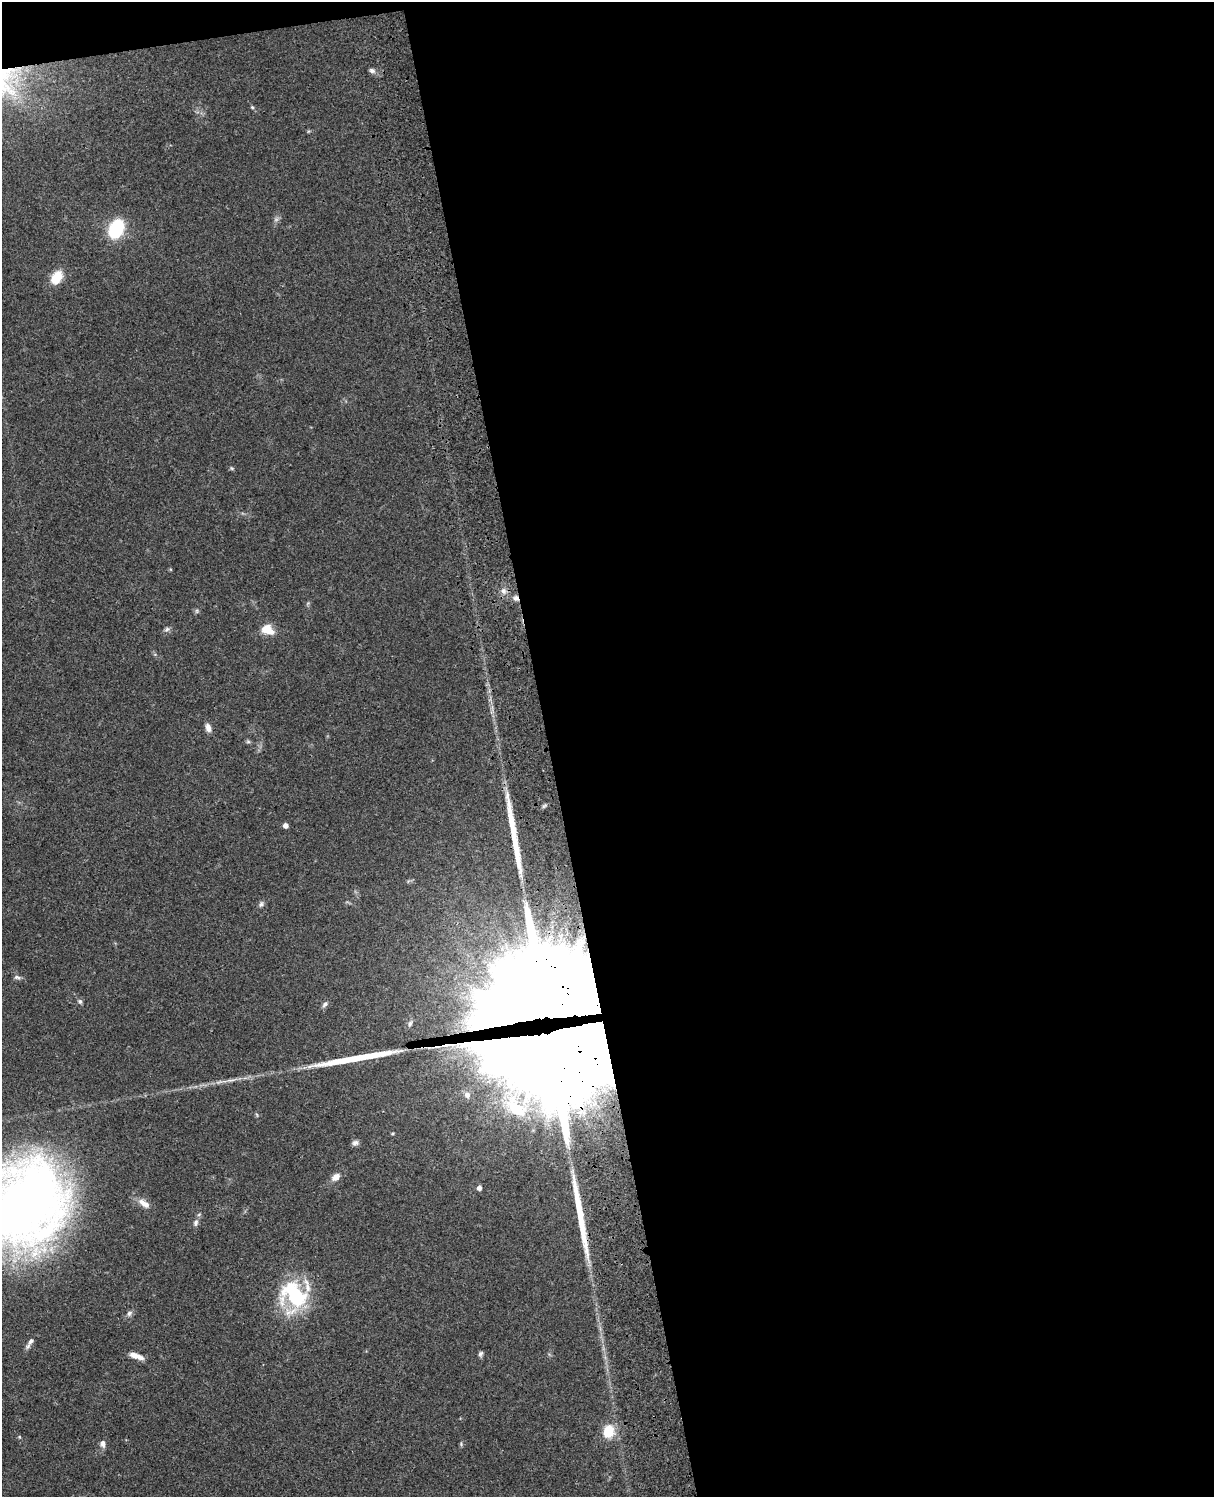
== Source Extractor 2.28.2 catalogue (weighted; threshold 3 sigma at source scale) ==
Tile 4 of 4 x 3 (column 4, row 1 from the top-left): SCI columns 3757-4968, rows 3269-4763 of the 5087 x 4927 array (HDU 1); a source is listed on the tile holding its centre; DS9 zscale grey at full resolution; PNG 1216 x 1499 px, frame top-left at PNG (2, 2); no overlay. Shown black and unused: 56% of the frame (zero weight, under 3 of 4 exposures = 6% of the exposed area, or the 3 px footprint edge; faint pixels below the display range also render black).
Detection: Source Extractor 2.28.2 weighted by HDU 2 'WHT'; one run over the whole footprint, this tile lists its part. Background 0.0823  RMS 0.006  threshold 0.0271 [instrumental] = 3 sigma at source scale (4.5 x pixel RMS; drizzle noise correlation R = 1.50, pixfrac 1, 0.05/0.05 arcsec/px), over >= 5 px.
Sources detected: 43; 1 too faint to see at this stretch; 1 inside a brighter object's white glare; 1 cosmic-ray / hot-pixel residue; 3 long thin detections or spike segments (spike, bleed or trail) — not listed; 3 inside a brighter listed object's ellipse — not listed separately; the other 34 listed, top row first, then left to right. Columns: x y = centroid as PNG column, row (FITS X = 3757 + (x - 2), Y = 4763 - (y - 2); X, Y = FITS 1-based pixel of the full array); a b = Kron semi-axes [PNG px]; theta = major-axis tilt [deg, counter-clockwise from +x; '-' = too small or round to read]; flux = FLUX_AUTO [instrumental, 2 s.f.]
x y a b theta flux
372 71 8 6 -24 1.7
252 107 5 4 - 0.77
116 229 16 11 65 37
56 278 16 10 57 12
231 468 6 4 -70 0.7
503 591 8 7 - 2.6
516 598 8 7 - 2.4
197 611 6 4 -90 0.91
167 629 8 6 33 1.6
267 629 15 11 -25 8.5
208 728 11 6 -73 3.1
248 742 6 4 -1 0.95
286 826 4 4 - 3.2
261 904 8 6 64 1.5
17 977 9 5 -9 1.6
80 1001 7 5 -73 1.3
325 1004 9 6 45 1.7
410 1024 8 5 66 1.6
550 1047 68 55 9 5900
467 1095 10 8 -68 4.4
515 1107 30 15 -28 20
355 1143 9 6 18 2
336 1177 11 7 37 4.5
479 1188 4 4 - 2.6
27 1203 97 81 72 440
144 1203 18 8 -32 5.1
196 1223 9 6 77 2
294 1295 34 26 -39 52
129 1313 8 7 - 1.8
31 1341 11 7 58 2.5
481 1354 7 5 67 1.4
136 1356 17 6 -18 5.3
609 1431 15 12 77 14
103 1444 9 6 -84 2.4
Overlapping masked pixels (flux is a lower limit): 2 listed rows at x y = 516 598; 550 1047
Isophote crosses this tile's border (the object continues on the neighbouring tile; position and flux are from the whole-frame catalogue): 1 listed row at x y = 27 1203